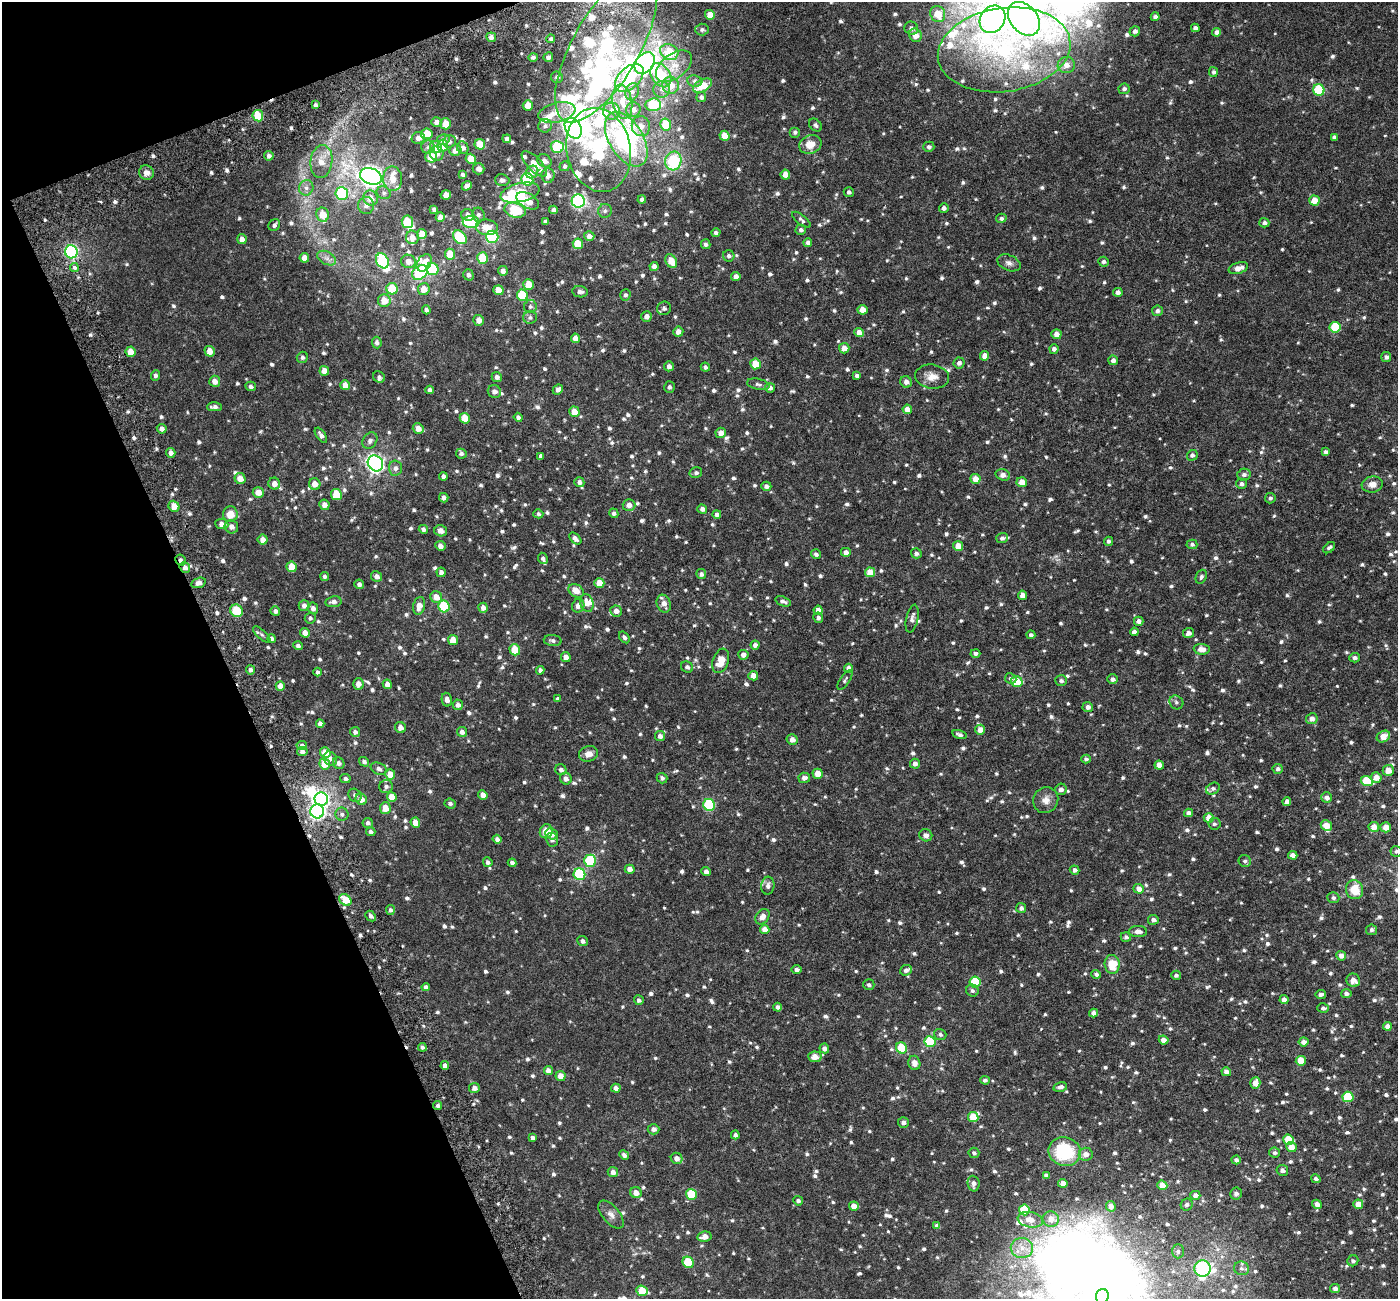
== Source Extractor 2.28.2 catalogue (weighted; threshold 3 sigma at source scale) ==
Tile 5 of 4 x 4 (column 1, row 2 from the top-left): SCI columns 63-1458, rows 2814-4110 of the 5706 x 5572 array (HDU 1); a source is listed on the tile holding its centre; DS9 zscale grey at full resolution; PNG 1400 x 1301 px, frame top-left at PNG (2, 2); each listed source drawn as its Kron ellipse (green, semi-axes under 4 px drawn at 4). Shown black and unused: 19% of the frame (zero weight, under 3 of 6 exposures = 5% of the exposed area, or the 3 px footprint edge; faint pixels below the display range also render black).
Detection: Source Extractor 2.28.2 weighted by HDU 2 'WHT'; one run over the whole footprint, this tile lists its part. Background 0.0028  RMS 0.0023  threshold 0.00929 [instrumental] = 3 sigma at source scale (4.09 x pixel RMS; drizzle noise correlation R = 1.36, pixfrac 0.8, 0.0396/0.0396 arcsec/px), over >= 5 px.
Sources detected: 1249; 19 inside a brighter object's white glare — neither listed nor drawn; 45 inside a brighter listed object's ellipse — not listed separately; of the other 1185, all 500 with FLUX_AUTO >= 0.497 (the completeness limit of this list) listed and drawn (685 fainter detections not listed), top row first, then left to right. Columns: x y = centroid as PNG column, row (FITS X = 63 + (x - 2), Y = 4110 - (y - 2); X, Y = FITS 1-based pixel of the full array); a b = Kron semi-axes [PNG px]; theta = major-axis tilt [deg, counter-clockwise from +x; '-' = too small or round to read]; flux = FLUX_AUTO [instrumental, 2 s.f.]
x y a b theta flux
938 14 8 7 - 3.5
710 15 5 5 - 2.5
1155 17 4 4 - 0.71
992 19 14 12 56 150
1024 19 19 13 -50 79
911 28 7 6 - 0.65
1195 28 4 4 - 0.7
702 29 7 6 - 0.51
1135 31 5 5 - 0.71
1217 32 4 4 - 0.94
915 35 7 6 - 1.7
491 37 5 4 - 0.98
551 39 4 4 - 0.51
606 46 85 33 60 45
1004 50 67 42 8 42
669 52 9 7 -26 5.5
533 57 5 4 - 0.52
548 57 5 4 - 0.62
645 63 12 8 53 71
1066 65 8 8 - 1.4
674 66 21 12 37 3
1213 72 5 4 - 0.54
661 75 13 9 -56 6.2
557 77 6 6 - 0.61
629 78 17 10 44 14
695 81 7 5 -9 0.58
671 85 8 8 - 2.5
702 86 10 6 30 3.7
662 89 8 8 - 0.95
1124 89 5 5 - 0.65
1319 90 6 5 - 13
632 92 9 6 76 0.82
701 97 5 5 - 0.57
622 102 17 10 -79 3.5
315 105 4 3 - 0.57
528 105 5 5 - 2
653 105 8 6 2 7.5
633 110 7 7 - 1.3
611 111 8 8 - 1.3
557 113 19 9 14 3.3
258 116 6 5 - 6.8
436 122 5 4 - 0.98
446 124 5 5 - 4.1
666 125 6 5 - 4.6
815 125 7 5 -43 0.5
545 126 7 6 - 0.61
641 126 10 9 - 1.6
573 128 11 8 -62 110
795 132 5 5 - 0.51
427 134 6 5 - 4.4
724 136 5 5 - 2.8
1334 137 4 4 - 0.59
418 138 6 5 - 1.2
507 139 4 4 - 0.72
626 139 30 17 -59 43
443 140 6 5 - 0.83
449 142 6 6 - 0.69
480 144 5 5 - 4.3
810 144 11 9 23 2.7
443 146 6 5 - 3
428 147 6 6 - 0.59
436 147 6 5 - 2.5
557 147 6 6 - 12
929 147 5 5 - 0.57
463 148 6 5 - 0.79
455 150 6 5 - 1.3
599 150 42 32 -78 20
437 153 7 6 - 1.1
269 156 4 4 - 0.67
431 157 6 6 - 3.6
471 159 5 5 - 3.4
544 161 8 6 -31 0.98
673 161 9 8 - 10
321 162 16 11 83 2.8
534 164 17 7 -46 2.9
565 166 5 5 - 0.5
479 169 6 5 - 1.1
532 172 7 6 - 1
146 173 7 7 - 1.1
463 175 4 4 - 0.58
785 175 5 5 - 1.6
371 176 11 8 -21 120
548 176 7 6 - 1.4
393 179 12 9 -89 2.3
527 179 6 6 - 16
502 180 7 5 -17 0.67
467 186 5 4 - 0.99
306 188 8 7 - 0.87
849 192 5 5 - 0.53
384 193 7 6 - 0.56
520 193 20 9 13 6.7
342 194 6 6 - 21
446 195 5 4 - 1.2
370 198 7 7 - 2.1
642 199 4 4 - 0.54
1314 200 5 5 - 2.7
528 201 12 7 -30 3.3
578 201 7 6 - 38
366 205 8 8 - 1.1
944 208 5 5 - 0.74
434 209 4 4 - 0.57
515 210 11 7 -17 12
553 210 4 4 - 0.65
605 211 7 6 - 0.52
323 215 7 6 - 3.2
468 215 7 6 - 1
478 215 7 6 - 0.67
440 217 5 4 - 1.7
1001 218 5 4 - 0.53
801 220 11 5 -39 0.53
545 221 4 3 - 0.5
407 222 6 5 - 8.3
471 222 8 6 -1 12
1264 223 5 5 - 0.62
274 225 6 5 - 0.6
487 227 11 8 -6 2.8
801 230 5 5 - 0.54
716 233 4 4 - 0.58
422 234 5 5 - 2.5
589 236 5 5 - 1.1
412 237 7 6 - 1.4
460 237 8 5 -46 13
492 237 6 6 - 22
242 239 5 4 - 1.1
808 242 4 4 - 0.81
578 244 5 5 - 4.5
706 244 5 4 - 0.56
71 252 6 6 - 33
450 254 5 5 - 3.7
729 256 6 5 - 0.63
304 258 5 4 - 1.7
327 258 10 6 -27 0.92
483 258 5 5 - 7.7
382 261 8 6 -64 17
408 261 7 6 - 1.6
671 261 7 5 -61 3.1
1103 262 5 5 - 0.5
424 263 9 6 55 1.7
1009 263 12 7 -23 0.95
654 266 4 4 - 1
74 268 4 4 - 1.1
1238 268 10 5 16 1.6
432 269 6 6 - 9.5
503 271 5 5 - 0.96
420 272 8 6 40 20
468 275 6 5 - 0.58
736 277 5 4 - 1.1
528 284 5 5 - 3.2
392 289 6 5 - 6.5
424 289 6 5 - 2.3
498 290 5 5 - 2.8
580 292 8 5 -8 0.82
1118 292 5 4 - 0.86
522 295 6 5 - 8.5
625 295 5 5 - 0.52
384 301 6 6 - 2.7
530 306 6 6 - 0.5
664 308 7 6 - 0.67
426 310 4 4 - 0.61
862 310 5 5 - 2.1
1157 311 5 5 - 0.7
646 316 5 5 - 1
530 317 7 6 - 0.51
479 320 5 5 - 1.5
1335 327 5 5 - 9.2
678 332 5 5 - 1.3
859 333 5 4 - 1.7
1056 334 5 5 - 1.5
575 338 5 4 - 1.7
377 343 6 5 - 0.62
844 348 5 5 - 1.6
1054 349 4 4 - 0.62
210 351 5 5 - 2
131 352 5 5 - 2.5
985 356 4 4 - 1.7
302 357 6 5 - 0.55
1386 357 5 5 - 0.64
1113 360 5 5 - 0.84
959 363 5 5 - 0.76
756 364 5 5 - 3.6
669 366 5 5 - 0.91
705 367 4 4 - 0.56
324 371 5 4 - 1.9
155 375 5 4 - 0.64
857 376 4 4 - 0.54
379 377 6 5 - 0.51
497 377 5 5 - 0.85
932 377 17 12 -7 2.2
215 381 5 5 - 1.3
906 382 6 5 - 0.92
758 384 11 5 -12 0.59
345 385 5 5 - 1.9
251 386 5 4 - 0.58
669 387 6 5 - 0.54
770 388 5 5 - 0.76
430 390 4 4 - 0.68
558 390 5 5 - 0.95
494 391 7 6 - 0.84
214 407 7 4 0 0.82
907 409 4 4 - 1.8
574 412 5 5 - 2.5
518 417 4 4 - 0.64
465 418 5 5 - 4.1
418 428 5 5 - 1.6
162 429 5 4 - 1
721 433 5 5 - 1.3
321 435 8 4 -55 0.82
370 441 9 6 56 0.77
1326 452 4 4 - 0.58
171 453 5 4 - 1
461 454 5 5 - 0.53
1192 455 5 5 - 0.58
541 456 4 4 - 0.57
375 463 8 7 - 73
396 468 7 6 - 0.8
696 473 6 5 - 0.54
1003 475 7 5 -19 1.4
1244 475 7 6 - 0.68
443 476 4 4 - 0.69
240 478 5 5 - 1.9
975 479 5 5 - 2.4
579 482 5 4 - 0.79
1022 482 5 5 - 2.2
274 484 6 6 - 1.4
315 484 6 5 - 2.2
1241 484 5 5 - 0.76
1372 484 10 8 9 1.4
766 486 5 4 - 0.82
258 492 5 5 - 2
336 494 5 5 - 5.5
444 498 5 4 - 0.84
1270 498 5 5 - 0.51
324 505 5 5 - 1.3
629 505 6 6 - 1.3
174 506 6 5 - 2.1
702 509 5 4 - 0.91
614 513 5 4 - 0.58
230 514 8 7 - 2.6
538 514 5 4 - 0.5
717 514 4 4 - 0.78
222 524 6 5 - 1.2
231 527 7 6 - 1.1
423 529 4 4 - 0.65
441 531 6 5 - 1.4
575 538 7 4 -45 0.82
1002 538 6 5 - 0.59
263 540 5 5 - 1.4
1109 541 4 4 - 0.57
1192 544 5 5 - 0.51
440 546 5 5 - 1.1
958 546 5 5 - 2.4
1329 548 7 4 41 0.56
846 552 5 4 - 1
916 553 5 5 - 0.65
816 554 5 4 - 0.61
543 558 6 4 -64 0.53
181 560 6 5 - 0.61
185 567 5 5 - 0.95
291 567 5 5 - 4
441 572 5 4 - 0.86
870 572 5 5 - 3
701 574 5 5 - 0.69
325 576 4 4 - 0.57
377 576 6 5 - 0.95
1201 577 7 5 64 0.5
198 583 7 5 18 0.88
599 583 5 5 - 2.7
359 584 5 4 - 0.74
576 591 8 6 -33 2.2
1022 595 4 4 - 1.3
436 597 6 5 - 2.1
783 601 8 4 -18 0.69
333 602 8 5 9 0.91
587 603 9 6 -73 1.8
664 604 9 7 -68 1.4
304 606 5 5 - 1
419 606 9 6 79 1.7
444 606 6 5 - 12
578 606 7 6 - 1.2
313 608 5 5 - 0.9
483 608 5 5 - 1.2
818 610 4 4 - 1.2
236 611 6 6 - 7
275 611 5 4 - 0.68
616 611 6 5 - 1.3
310 618 6 5 - 0.51
818 618 5 5 - 0.64
912 619 14 6 78 0.99
1139 621 5 4 - 0.9
1134 632 4 4 - 0.87
305 633 5 4 - 1.4
1188 633 6 5 - 0.93
262 634 11 4 -42 0.52
1031 635 4 4 - 0.56
624 637 6 4 -54 0.58
272 638 4 4 - 0.57
453 640 5 5 - 2.6
553 640 9 5 -5 0.64
755 645 4 4 - 0.85
298 646 5 4 - 0.6
1202 649 8 5 -5 1.7
515 650 6 5 - 5.3
975 653 5 4 - 0.7
743 655 5 5 - 1.1
566 657 5 5 - 1.4
1355 658 5 4 - 0.63
721 661 12 8 72 3.5
687 667 6 5 - 0.6
849 668 4 4 - 1.2
250 670 4 4 - 0.71
540 670 4 4 - 0.7
317 672 4 4 - 0.59
753 676 5 4 - 1.6
1011 678 6 5 - 0.54
1112 679 5 5 - 0.74
845 680 11 5 57 0.5
1061 681 6 5 - 0.58
1017 682 6 5 - 6.5
358 684 6 5 - 1.2
387 684 5 4 - 1.4
280 686 5 4 - 1.8
558 699 4 4 - 0.61
447 700 7 5 -78 0.96
1176 702 7 6 - 0.53
458 705 5 5 - 0.99
1088 707 5 5 - 0.95
1312 719 6 5 - 1.1
320 724 4 4 - 0.84
400 727 6 5 - 1.3
980 730 5 5 - 1.7
355 732 5 5 - 0.73
462 732 5 5 - 0.95
959 735 7 4 -17 0.58
660 736 5 5 - 0.84
1383 737 7 5 27 2.3
792 740 5 5 - 1.3
302 746 5 4 - 0.83
302 752 5 4 - 0.77
325 753 5 5 - 3.1
589 754 9 7 17 1.6
330 759 7 6 - 0.9
1086 759 5 4 - 0.53
364 762 5 4 - 0.65
339 763 6 5 - 0.75
325 764 6 5 - 3.4
915 764 5 5 - 0.95
1159 765 5 4 - 2
379 769 8 5 -24 0.82
1278 769 5 5 - 0.64
561 770 6 5 - 0.77
1388 770 5 5 - 2.5
390 774 5 5 - 2.5
818 774 5 5 - 2.5
662 778 5 5 - 0.53
804 778 6 5 - 0.96
1376 778 5 5 - 2
345 779 5 4 - 0.53
566 779 6 5 - 0.95
1367 781 6 5 - 6.7
386 787 7 6 - 0.61
1061 789 6 5 - 0.92
1213 789 7 5 29 0.5
355 795 7 6 - 0.68
483 795 5 4 - 1.5
392 797 5 4 - 2.7
1327 797 5 5 - 0.9
321 799 7 6 - 52
361 799 6 5 - 1.9
1046 800 13 12 - 1.7
1287 802 4 4 - 0.71
450 803 5 4 - 0.54
709 805 6 5 - 18
385 808 6 5 - 2.3
317 811 7 6 - 48
1188 813 4 4 - 0.9
342 814 6 6 - 0.58
1209 818 5 4 - 2.5
368 823 5 5 - 0.58
415 823 5 4 - 2.1
1214 824 6 6 - 0.5
1326 825 6 5 - 2.6
1374 827 5 5 - 2.2
1386 827 5 5 - 2.2
546 831 7 6 - 2.5
371 832 5 4 - 0.55
552 834 6 5 - 0.91
926 835 7 6 - 0.9
497 839 4 4 - 0.7
552 840 7 6 - 0.75
1396 851 6 5 - 0.53
1293 855 5 4 - 1.6
590 861 6 6 - 16
1245 861 6 6 - 0.54
488 862 5 4 - 0.56
512 863 4 4 - 0.67
630 869 5 4 - 1.2
1074 870 5 4 - 0.83
706 872 5 4 - 0.81
579 874 6 6 - 16
768 886 9 6 84 0.87
1139 889 5 4 - 1.8
1354 890 9 8 - 4.3
1333 898 6 5 - 0.5
345 900 7 5 -39 4.5
1021 908 5 5 - 0.74
390 910 5 4 - 0.56
371 916 6 4 -44 0.7
762 917 8 6 53 1.3
1153 920 5 5 - 0.74
765 929 5 4 - 1.6
1372 930 5 5 - 0.52
1138 931 9 5 -1 1.1
1126 937 5 4 - 0.5
583 941 5 5 - 0.63
1341 956 5 4 - 1.4
1112 964 9 7 -84 5.3
796 970 5 4 - 0.62
906 970 6 5 - 0.68
1096 974 5 4 - 0.6
1176 975 5 4 - 0.53
1353 980 7 6 - 1.6
975 982 5 5 - 10
869 985 5 5 - 0.51
426 987 4 4 - 0.63
972 991 6 6 - 0.54
1321 994 5 3 - 0.69
1346 994 5 4 - 0.74
639 1000 5 5 - 0.63
1284 1000 4 4 - 1
777 1007 4 4 - 0.56
1323 1008 6 4 -15 0.7
1094 1013 4 4 - 1.3
1387 1026 4 4 - 1.4
940 1034 6 5 - 0.56
1164 1040 5 4 - 1.4
930 1042 5 5 - 12
1303 1042 5 4 - 1.2
422 1047 4 4 - 0.56
824 1048 5 4 - 0.92
902 1048 6 5 - 6.5
815 1057 7 5 -5 2
1301 1061 5 5 - 4.3
914 1063 7 6 - 1.3
445 1066 4 4 - 1.2
548 1071 4 4 - 1.3
1226 1072 5 4 - 1.2
560 1076 5 5 - 1.9
985 1080 5 4 - 0.53
1255 1083 6 5 - 2.3
1060 1087 7 4 14 0.86
474 1088 5 5 - 1
616 1088 5 4 - 1
1348 1097 5 5 - 12
438 1106 4 4 - 0.59
973 1117 5 5 - 4.2
903 1122 5 5 - 0.77
653 1129 6 5 - 0.9
735 1135 4 4 - 0.7
533 1138 4 4 - 0.66
1289 1140 5 5 - 4.9
1291 1147 5 5 - 2.3
1065 1151 16 14 -19 12
974 1153 5 5 - 0.55
1275 1153 5 5 - 0.54
1086 1154 7 6 - 1.4
624 1155 5 4 - 0.79
677 1158 6 5 - 1.3
1236 1160 4 4 - 0.66
1282 1170 6 5 - 0.92
613 1172 5 5 - 1
1046 1175 4 4 - 0.57
1316 1179 5 4 - 0.66
1063 1183 5 4 - 1.6
973 1184 8 6 -86 1
1162 1185 5 4 - 2.8
636 1193 5 5 - 1.8
691 1194 5 5 - 6.9
1236 1194 6 6 - 0.65
1195 1195 5 4 - 1
798 1201 5 4 - 0.61
1317 1204 5 4 - 1.3
1358 1204 5 4 - 2.6
1187 1205 6 5 - 0.58
854 1206 5 4 - 1.9
1111 1206 5 4 - 1.2
1024 1210 5 5 - 6.2
611 1215 17 8 -50 1.3
1051 1219 8 7 - 1.9
1030 1220 13 7 -11 2.2
937 1226 4 4 - 0.87
704 1237 7 5 9 1.6
1022 1248 11 10 - 2.2
1178 1251 7 6 - 0.52
1353 1261 5 5 - 0.54
688 1262 6 5 - 7.5
1242 1268 8 6 -16 0.73
1203 1269 8 8 - 44
1335 1288 5 4 - 0.93
642 1291 6 5 - 4.9
1102 1296 7 6 - 98
Overlapping masked pixels (flux is a lower limit): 2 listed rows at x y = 181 560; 185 567
Isophote crosses this tile's border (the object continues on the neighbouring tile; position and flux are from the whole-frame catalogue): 4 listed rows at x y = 992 19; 1024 19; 1396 851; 1102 1296